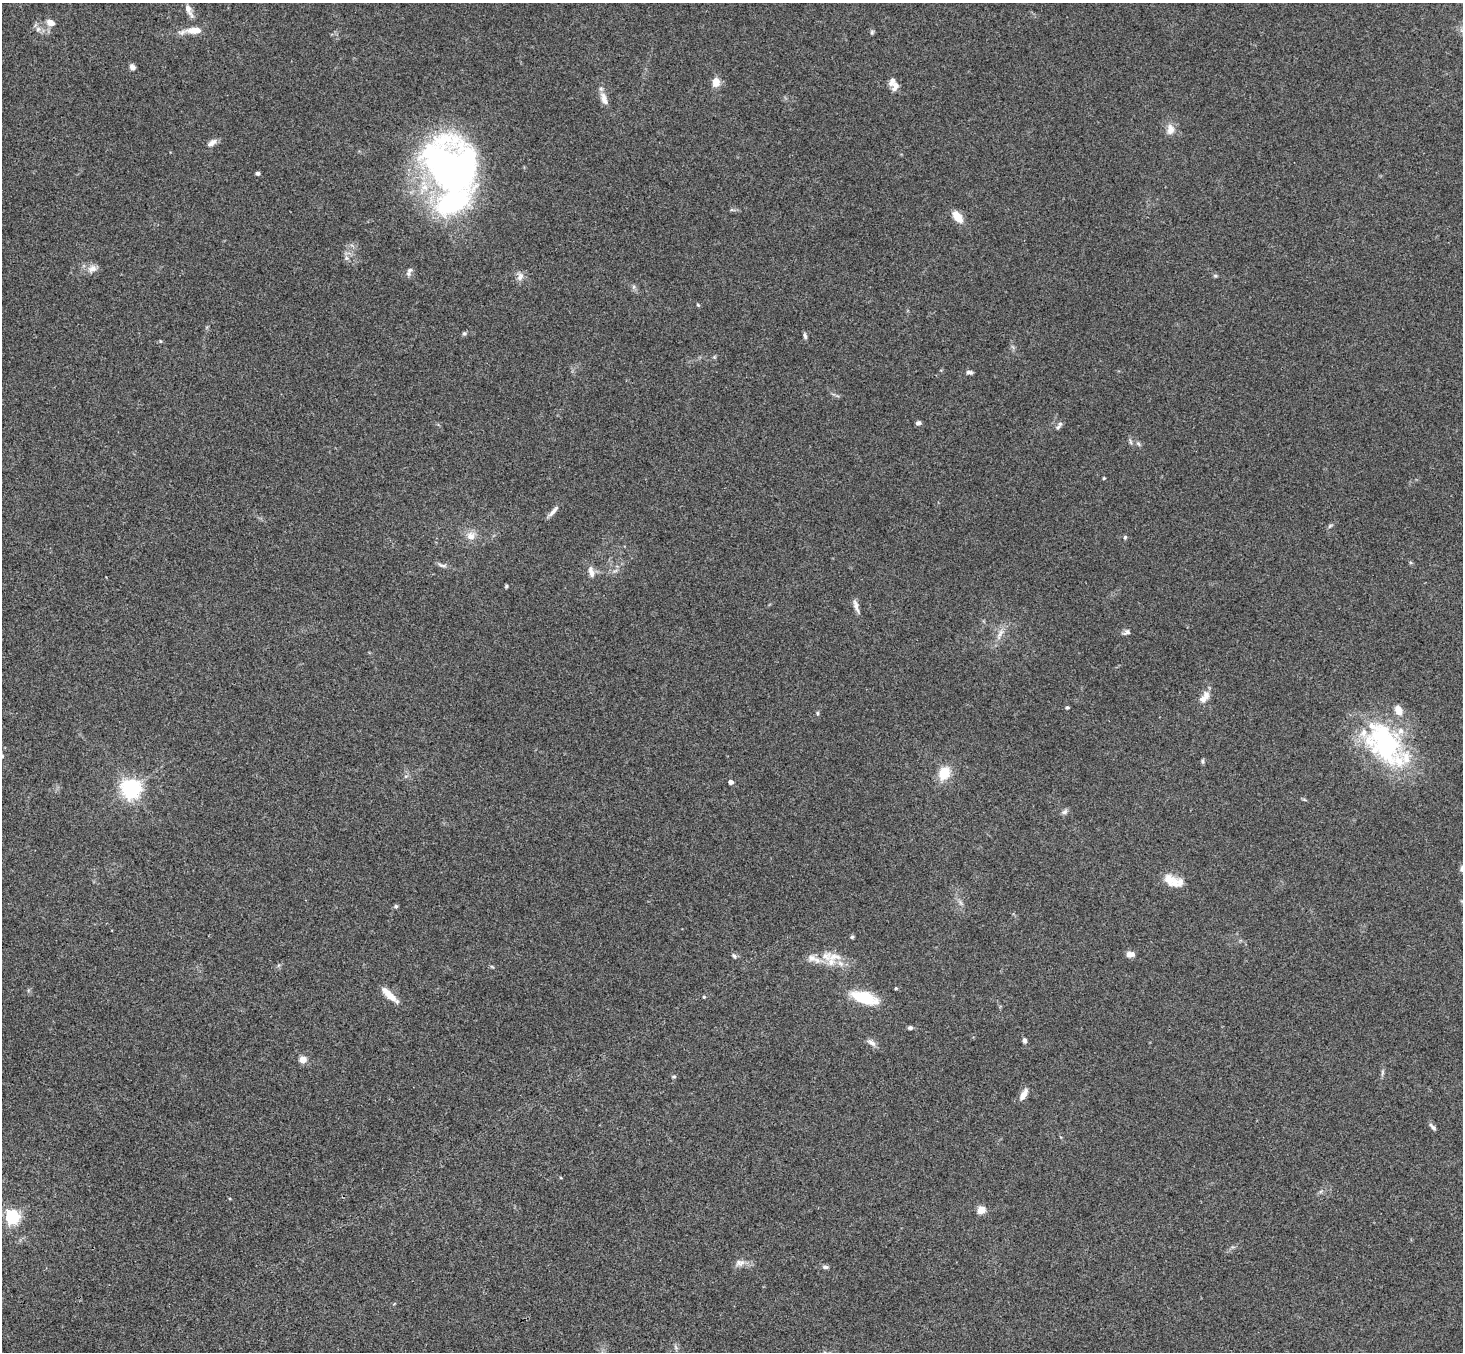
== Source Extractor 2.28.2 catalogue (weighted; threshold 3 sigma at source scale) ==
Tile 7 of 4 x 4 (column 3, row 2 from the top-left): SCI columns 2975-4435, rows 3033-4382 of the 5945 x 5927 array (HDU 1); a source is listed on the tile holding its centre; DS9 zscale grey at full resolution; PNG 1465 x 1354 px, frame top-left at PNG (2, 3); no overlay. Shown black and unused: <1% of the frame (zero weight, under 3 of 4 exposures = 6% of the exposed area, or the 3 px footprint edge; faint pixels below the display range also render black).
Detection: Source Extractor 2.28.2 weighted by HDU 2 'WHT'; one run over the whole footprint, this tile lists its part. Background 0.199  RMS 0.0081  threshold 0.0365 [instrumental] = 3 sigma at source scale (4.5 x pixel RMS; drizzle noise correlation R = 1.50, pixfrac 1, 0.05/0.05 arcsec/px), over >= 5 px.
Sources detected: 82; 1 inside a brighter object's white glare — not listed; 9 inside a brighter listed object's ellipse — not listed separately; the other 72 listed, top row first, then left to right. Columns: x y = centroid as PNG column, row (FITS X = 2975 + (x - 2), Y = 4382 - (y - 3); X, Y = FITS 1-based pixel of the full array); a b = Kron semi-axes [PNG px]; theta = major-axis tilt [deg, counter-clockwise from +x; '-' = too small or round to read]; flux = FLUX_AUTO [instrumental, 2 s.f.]
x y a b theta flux
188 10 18 6 -65 5.3
51 23 11 8 -21 5.4
38 29 7 7 - 2.9
194 30 19 8 1 11
872 32 6 5 - 1.3
132 67 7 6 - 2.7
716 82 12 9 79 6.8
895 85 11 8 -58 4.8
604 99 18 8 -69 6.7
1170 129 15 10 -83 6.8
212 143 13 6 35 4.3
451 170 65 51 -53 350
258 173 4 4 - 2
958 217 14 8 -52 11
346 258 7 6 - 2.1
92 269 13 9 24 5.6
410 270 9 7 52 2.7
520 277 13 7 78 3.9
698 305 5 3 - 0.85
464 333 6 5 - 1.5
805 336 8 4 -74 1.9
160 341 5 3 - 0.67
969 372 8 5 -10 2.1
918 423 6 5 - 2
1058 427 8 5 52 1.8
1138 443 7 5 -53 1.7
1104 478 4 4 - 0.78
553 511 18 4 48 3.8
1330 526 6 5 - 1.4
471 536 12 10 -22 6.9
1125 537 5 4 - 1.2
442 565 14 5 -14 2.7
591 572 16 7 -78 5
506 586 5 4 - 1
856 606 20 5 -72 4.3
1127 632 12 6 25 2.5
1000 634 21 6 64 6.6
1205 697 18 10 57 7.2
1067 707 5 4 - 1.1
818 713 6 4 -90 1.1
1387 746 63 38 -50 120
2 756 5 5 - 1.1
1203 761 7 4 -82 1.2
944 773 13 10 58 19
406 776 6 4 17 1.3
731 782 4 4 - 4.6
131 789 7 6 - 450
1065 812 9 6 40 2.2
1171 880 23 13 -35 12
396 906 5 5 - 1.4
852 937 5 4 - 1.4
1130 954 10 7 5 4.1
734 956 8 5 -46 1.8
835 957 22 9 2 13
812 958 14 10 -18 6.3
492 967 6 4 -20 0.97
896 988 4 3 - 1.1
389 995 24 7 -43 11
704 997 4 4 - 0.92
864 997 27 11 -17 36
910 1028 6 5 - 1.7
1024 1040 6 5 - 2.2
871 1043 14 6 -37 3.9
303 1059 5 5 - 17
1382 1072 9 4 82 1.6
674 1077 6 4 0 1
1023 1094 14 6 59 6.5
1432 1127 12 4 -47 2.2
981 1210 5 4 - 29
12 1217 6 6 - 190
740 1263 14 9 13 4.9
825 1267 8 5 -1 2.1
Isophote crosses this tile's border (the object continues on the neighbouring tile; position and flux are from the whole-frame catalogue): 1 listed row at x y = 2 756